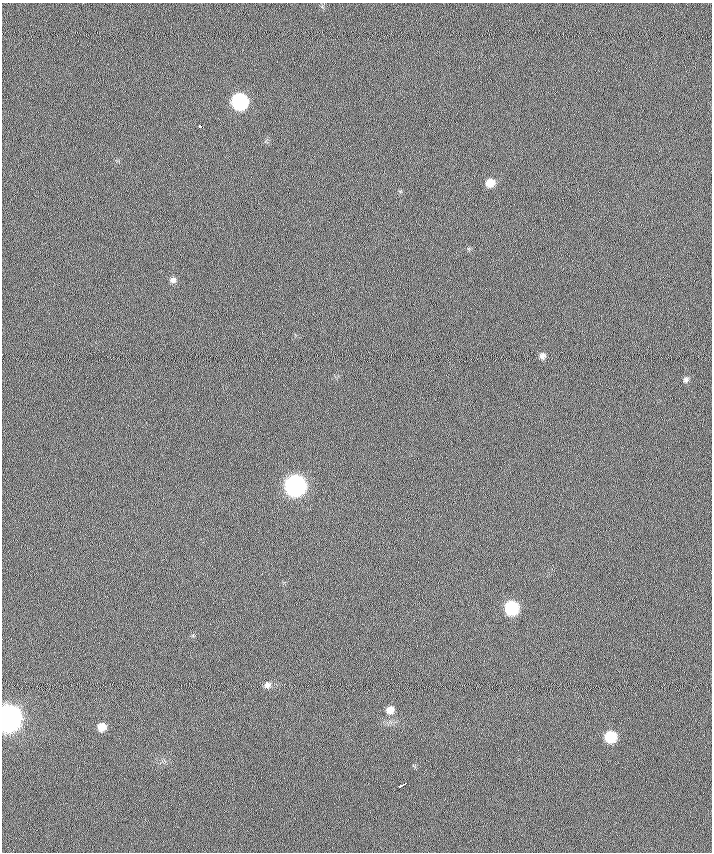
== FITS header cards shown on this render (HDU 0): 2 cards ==
NAXIS1  =                  710 /
NAXIS2  =                  850 /

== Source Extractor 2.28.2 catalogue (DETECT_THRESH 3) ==
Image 710 x 850 px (HDU 0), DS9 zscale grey, 1 PNG px = 1 image px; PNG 714 x 854 px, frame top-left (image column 1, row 850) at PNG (2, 3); no overlay
Background 0.272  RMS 6.8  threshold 20.4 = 3 sigma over >= 5 px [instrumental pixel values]
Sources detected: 14; all 14 listed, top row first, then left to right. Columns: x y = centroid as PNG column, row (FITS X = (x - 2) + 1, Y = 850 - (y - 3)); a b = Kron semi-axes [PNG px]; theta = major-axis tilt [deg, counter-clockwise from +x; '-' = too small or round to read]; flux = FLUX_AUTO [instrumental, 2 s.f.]
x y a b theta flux
240 102 9 9 - 82000
200 126 4 3 - 11000
490 183 8 8 - 5300
173 280 7 7 - 1600
542 356 7 6 - 1800
686 380 8 6 45 1200
295 486 10 10 - 260000
512 608 9 8 - 41000
267 685 8 8 - 2000
390 710 8 8 - 3500
8 718 10 9 - 790000
102 727 8 8 - 4700
611 737 8 8 - 18000
402 785 9 3 28 3400
At the frame edge (FLAGS 8, measured only in part): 1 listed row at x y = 8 718